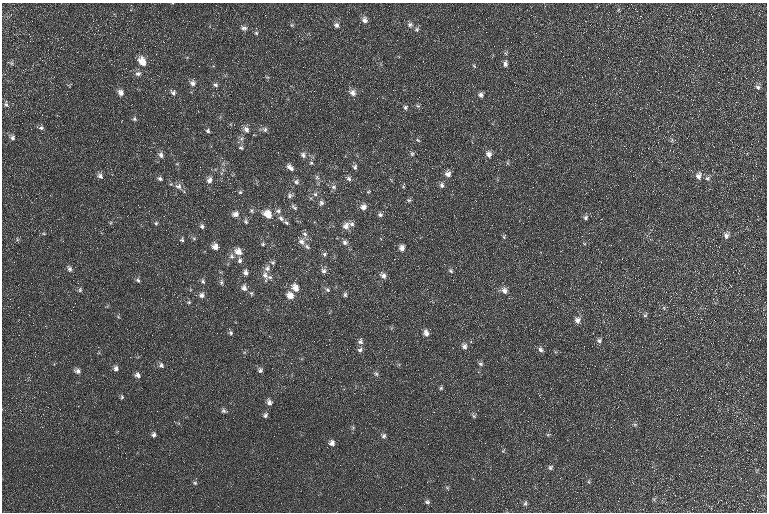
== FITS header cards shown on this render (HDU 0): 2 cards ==
NAXIS1  =                  765 / Axis length
NAXIS2  =                  510 / Axis length

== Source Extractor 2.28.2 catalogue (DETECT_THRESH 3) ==
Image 765 x 510 px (HDU 0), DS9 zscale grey, 1 PNG px = 1 image px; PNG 769 x 514 px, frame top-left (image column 1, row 510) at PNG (2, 3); no overlay
Background 17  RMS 8.3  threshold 24.8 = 3 sigma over >= 5 px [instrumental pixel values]
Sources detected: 145; all 145 listed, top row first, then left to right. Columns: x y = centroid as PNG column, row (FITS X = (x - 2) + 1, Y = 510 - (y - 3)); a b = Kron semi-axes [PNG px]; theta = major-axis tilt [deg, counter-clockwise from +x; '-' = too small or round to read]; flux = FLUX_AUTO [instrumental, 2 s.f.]
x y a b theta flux
365 20 8 7 - 2600
292 25 6 5 - 780
336 25 8 7 - 1700
410 25 8 7 - 1800
244 28 8 7 - 1800
417 29 7 6 - 1300
256 33 5 5 - 790
142 61 10 7 -58 6700
11 63 6 5 - 920
505 64 7 5 88 1800
474 66 6 3 -46 620
138 73 7 6 - 1900
193 83 8 7 - 2300
215 85 7 5 -28 1300
758 87 7 5 -15 1500
173 92 7 7 - 1500
121 93 8 7 - 2600
352 93 9 7 -41 2900
481 95 6 6 - 1800
6 104 9 5 -77 1400
418 106 6 5 - 930
405 107 6 5 - 1100
134 119 6 5 - 970
41 128 7 5 6 1200
246 129 9 7 -56 2400
265 129 7 6 - 1400
208 130 6 5 - 1200
12 138 6 5 - 1800
418 140 6 3 -44 600
672 140 6 4 72 830
241 148 6 5 - 940
412 154 6 5 - 1000
489 154 9 7 -69 2800
161 155 8 7 - 2000
303 155 8 6 -52 1800
311 163 5 4 - 720
507 163 6 4 -88 670
200 167 2 2 - 280
290 167 10 5 -43 2400
355 167 7 5 -84 1300
448 174 7 7 - 2600
100 176 7 6 - 2000
698 176 10 7 75 2600
317 177 7 5 -47 1200
707 178 7 6 - 1400
160 179 6 5 - 1200
349 179 7 6 - 1500
209 180 9 7 65 2500
296 182 7 6 - 1400
442 185 7 5 -75 1600
178 186 10 8 -26 2600
333 187 8 6 -2 1400
240 192 5 4 - 760
315 194 6 6 - 1300
290 196 8 6 36 1500
409 200 7 5 1 890
321 203 7 6 - 1500
294 207 10 5 -45 1200
363 207 8 8 - 2800
251 210 6 6 - 1000
278 211 7 7 - 1600
235 214 9 8 - 2800
268 214 11 8 -45 6900
380 215 7 6 - 1400
281 218 8 6 -53 1700
586 218 6 6 - 1300
246 222 6 5 - 1000
156 223 5 5 - 810
286 223 7 4 -37 1100
352 224 7 6 - 1600
202 226 6 5 - 1300
346 226 10 8 56 3400
44 234 5 3 - 560
305 234 8 7 - 1800
726 236 8 6 -73 2100
504 237 5 4 - 740
194 238 6 4 -1 700
17 239 6 3 -74 730
182 240 6 5 - 910
301 242 8 8 - 3000
345 242 7 6 - 1800
263 244 5 4 - 760
215 246 7 7 - 3200
307 247 9 5 -38 1300
402 248 7 6 - 2600
238 251 9 8 - 4400
324 254 6 5 - 1200
232 256 9 7 -88 2100
239 260 7 5 70 1500
273 262 6 6 - 1200
267 268 9 8 - 2500
70 269 8 6 -75 1600
324 271 7 7 - 2000
451 271 7 6 - 1100
245 272 8 6 -90 1800
265 275 9 8 - 3000
383 275 9 6 -50 2300
270 277 9 7 -2 2000
138 280 7 4 -58 1200
203 281 7 5 -65 1100
221 282 7 5 89 1100
244 288 9 7 -64 2400
295 288 11 8 -58 4500
80 290 6 5 - 930
327 290 7 5 -41 1100
504 290 9 7 -47 2800
251 293 6 5 - 850
202 295 7 7 - 2000
345 295 6 5 - 1000
290 296 9 7 -46 4700
189 302 5 4 - 620
664 308 6 4 -72 710
645 315 6 5 - 810
577 320 8 7 - 2600
231 333 6 5 - 1000
426 333 9 6 -72 2600
360 341 8 7 - 1700
599 341 6 6 - 1300
464 346 8 7 - 2200
360 350 6 5 - 1600
540 350 7 6 - 1700
481 364 7 5 -29 1100
161 365 8 6 -55 1500
116 368 7 6 - 1700
260 370 7 6 - 1400
78 371 7 6 - 1900
376 374 6 6 - 1100
137 375 7 6 - 1800
441 388 5 5 - 840
122 397 6 4 -78 850
269 402 8 6 -59 2000
224 411 7 6 - 1200
265 415 7 5 66 1300
474 416 6 5 - 900
635 425 6 4 -1 820
548 434 6 4 19 620
154 435 7 5 90 1400
384 436 6 5 - 1300
332 443 7 6 - 2300
550 467 6 6 - 1200
589 482 5 3 - 650
195 483 6 5 - 870
447 487 6 4 -19 640
427 502 7 5 10 1200
525 504 7 5 73 1100